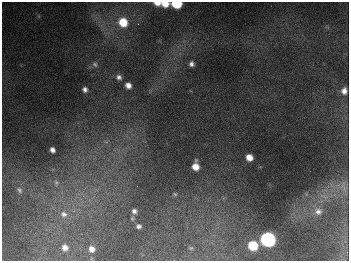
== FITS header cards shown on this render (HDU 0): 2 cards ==
NAXIS1  =                  347
NAXIS2  =                  259

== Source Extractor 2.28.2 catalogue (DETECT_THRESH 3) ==
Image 347 x 259 px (HDU 0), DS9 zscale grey, 1 PNG px = 1 image px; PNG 351 x 263 px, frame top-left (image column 1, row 259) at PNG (2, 2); no overlay
Background 680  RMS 51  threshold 154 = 3 sigma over >= 5 px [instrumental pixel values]
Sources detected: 28; all 28 listed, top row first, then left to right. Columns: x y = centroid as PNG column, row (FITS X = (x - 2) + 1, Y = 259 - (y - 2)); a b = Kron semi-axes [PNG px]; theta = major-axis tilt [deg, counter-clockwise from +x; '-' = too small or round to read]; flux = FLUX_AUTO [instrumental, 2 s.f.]
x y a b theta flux
157 3 7 5 -3 2.5e+04
165 3 7 5 -1 4.7e+04
176 4 7 5 -5 1.8e+05
123 22 10 9 - 8.7e+04
138 24 3 3 - 3.0e+03
95 64 8 6 -38 9.4e+03
191 64 5 5 - 1.2e+04
119 77 7 6 - 1.3e+04
128 85 6 6 - 2.2e+04
85 89 5 5 - 1.3e+04
344 91 8 7 - 2.0e+04
52 150 5 5 - 1.5e+04
249 157 6 6 - 3.5e+04
196 166 8 6 -89 4.2e+04
56 183 9 7 -77 1.4e+04
344 186 16 10 -68 3.2e+04
19 190 9 6 -51 1.1e+04
175 194 5 5 - 4.7e+03
134 211 6 5 - 1.2e+04
318 211 11 10 - 2.4e+04
64 214 11 10 - 2.8e+04
132 218 7 5 90 5.3e+03
139 226 5 4 - 9.6e+03
268 239 8 7 - 1.1e+06
253 245 7 6 - 1.2e+05
65 247 6 6 - 2.0e+04
191 248 6 5 - 4.4e+03
92 249 5 5 - 2.1e+04
At the frame edge (FLAGS 8, measured only in part): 3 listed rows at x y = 157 3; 165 3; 176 4